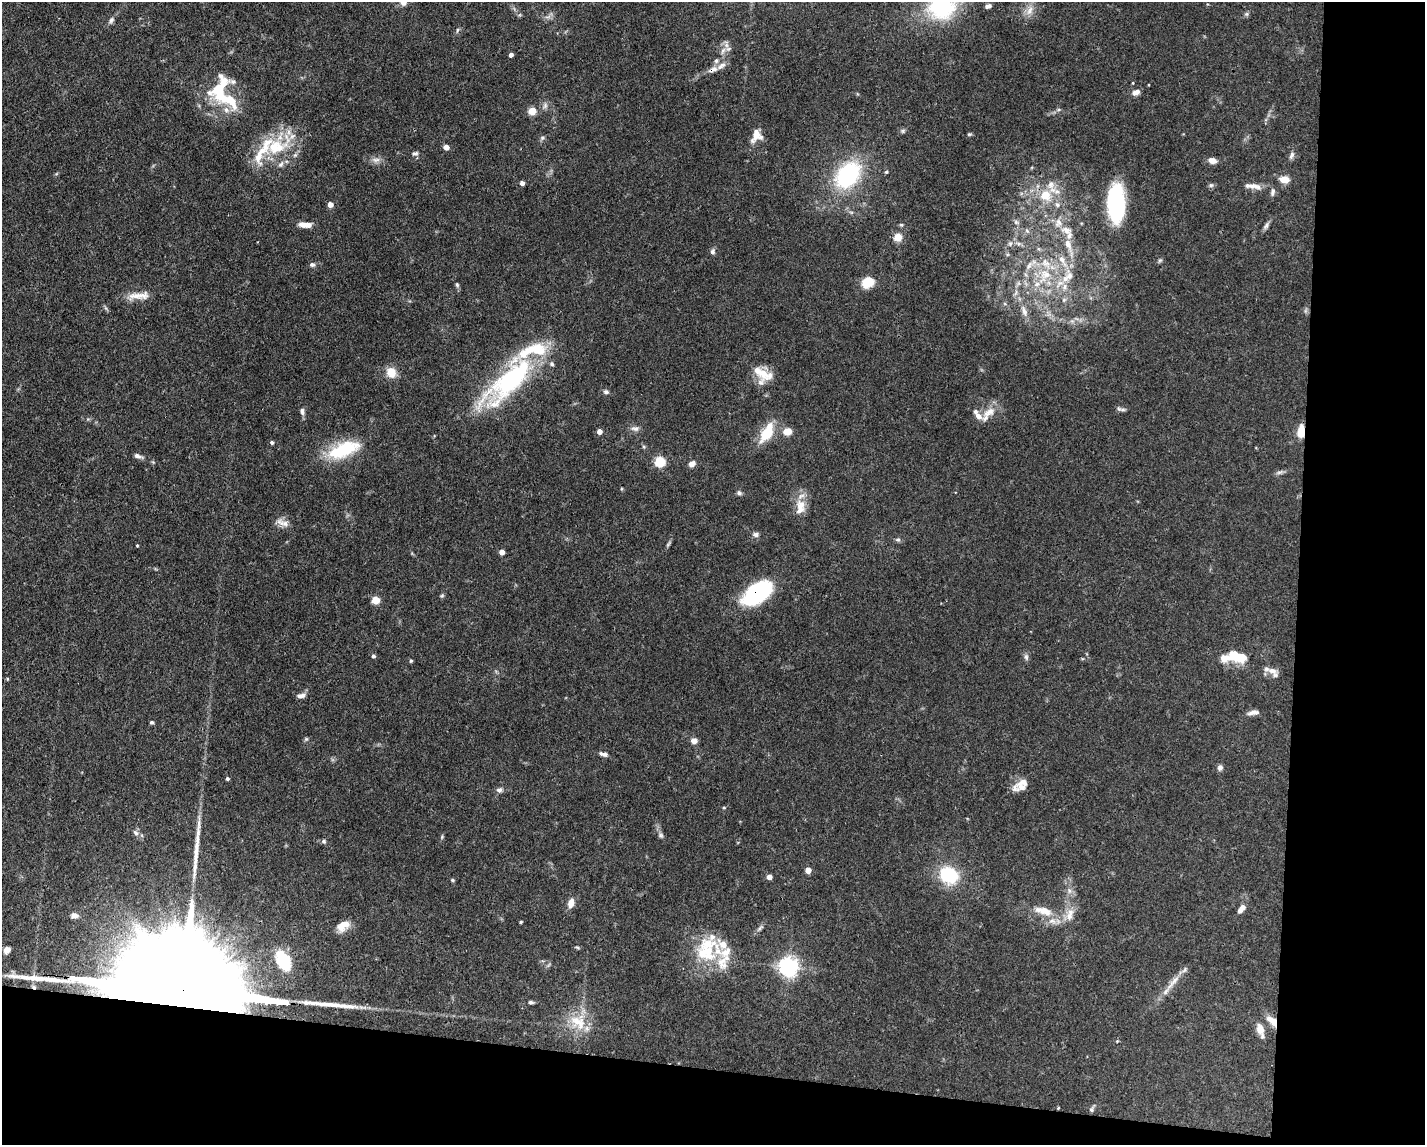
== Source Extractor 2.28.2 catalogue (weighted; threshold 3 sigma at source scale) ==
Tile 12 of 3 x 4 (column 3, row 4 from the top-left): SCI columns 2956-4378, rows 1-1143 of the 4598 x 4572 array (HDU 1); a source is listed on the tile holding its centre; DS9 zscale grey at full resolution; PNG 1427 x 1147 px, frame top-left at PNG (2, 2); no overlay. Shown black and unused: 15% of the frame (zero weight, under 3 of 4 exposures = <1% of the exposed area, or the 3 px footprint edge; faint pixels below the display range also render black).
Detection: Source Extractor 2.28.2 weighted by HDU 2 'WHT'; one run over the whole footprint, this tile lists its part. Background 0.0928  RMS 0.0042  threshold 0.0191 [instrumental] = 3 sigma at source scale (4.5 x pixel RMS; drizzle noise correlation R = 1.50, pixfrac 1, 0.05/0.05 arcsec/px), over >= 5 px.
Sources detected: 167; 3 long thin detections or spike segments (spike, bleed or trail) — not listed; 36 inside a brighter listed object's ellipse — not listed separately; the other 128 listed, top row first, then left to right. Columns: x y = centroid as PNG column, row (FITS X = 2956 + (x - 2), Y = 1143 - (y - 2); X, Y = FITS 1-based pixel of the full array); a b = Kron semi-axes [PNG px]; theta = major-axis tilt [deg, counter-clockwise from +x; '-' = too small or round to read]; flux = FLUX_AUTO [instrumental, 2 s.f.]
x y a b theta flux
988 6 7 4 18 1.5
942 7 33 28 13 39
1030 10 14 8 60 3.3
1246 14 6 6 - 0.75
111 20 9 6 61 1.3
457 30 7 4 81 0.72
723 51 11 6 65 2.3
511 55 4 4 - 1.7
713 69 15 8 25 2.8
1133 83 4 2 - 0.28
219 92 37 17 -85 19
1136 92 9 6 22 2.4
545 105 9 6 64 1.4
532 111 5 5 - 13
903 131 7 5 22 0.82
969 134 6 4 19 0.58
756 135 15 11 64 5.5
542 138 7 6 - 0.97
275 147 48 24 25 25
446 147 4 4 - 3.8
415 153 8 6 13 1.1
1292 155 11 6 67 1.4
376 160 12 6 5 2.1
1212 161 8 5 -10 3.7
886 172 5 4 - 0.57
848 175 27 19 49 46
1284 179 8 6 -8 6.1
522 183 4 4 - 1.9
1211 185 6 6 - 0.88
1254 186 23 7 -14 3.9
1046 195 19 17 -65 12
1116 203 36 16 90 46
330 204 4 4 - 3.5
1016 222 8 6 -16 1.2
305 225 15 6 -3 4.1
901 225 6 5 - 0.59
1266 225 12 5 57 1.3
1027 231 7 4 -45 0.99
898 237 5 5 - 14
1018 243 7 4 -19 1.1
1068 246 27 8 -70 6.8
713 252 8 6 87 1.2
1160 260 7 5 53 0.72
312 265 7 6 - 1.1
1029 265 17 6 48 3
1044 275 29 17 58 18
1070 276 20 12 -73 7
867 282 11 9 26 9.2
457 285 7 5 -74 0.79
137 295 26 9 9 5.6
1064 300 7 5 45 1
1024 311 18 7 -70 3.6
1072 321 6 6 - 1
391 372 11 10 - 6.2
763 373 24 19 -76 8.9
511 379 76 24 44 68
606 392 7 5 -11 0.98
1122 410 9 4 0 1
302 411 10 6 -80 1.5
989 412 21 11 35 6
635 429 11 7 2 1.8
599 431 4 4 - 3.3
787 431 10 9 - 4.1
1301 431 13 6 86 6.7
767 433 21 12 52 12
272 442 5 4 - 0.9
644 447 5 5 - 0.58
343 450 37 15 22 24
138 456 11 5 -20 1.6
660 462 5 5 - 35
692 464 7 6 - 2.3
1279 472 13 4 15 1.2
739 493 7 5 -27 1
800 507 24 13 86 6.5
283 523 20 7 -17 2.8
756 534 8 7 - 1.3
898 540 8 5 -4 0.84
668 544 10 3 58 0.79
137 545 3 3 - 0.39
502 552 4 4 - 4
758 593 33 17 34 40
442 596 6 4 2 0.56
376 600 5 5 - 15
373 656 4 4 - 1
1026 657 9 6 -83 1.2
1242 657 42 9 4 13
411 661 5 4 - 0.65
1272 671 15 8 -19 3.1
301 695 11 6 17 1.9
1253 712 14 6 8 2.2
152 722 4 4 - 0.79
306 739 6 4 44 0.62
694 741 6 6 - 2.8
604 754 10 5 -14 1.7
1220 767 7 6 - 1.4
227 779 4 4 - 0.85
1022 787 23 9 5 3.8
500 790 9 6 13 1.4
724 808 5 3 - 0.39
136 833 9 7 -44 1.5
661 835 7 6 - 0.94
442 837 6 4 48 0.53
324 841 6 5 - 1
808 870 4 4 - 5.6
949 875 20 16 -30 22
769 877 4 4 - 3.1
453 880 5 4 - 0.73
571 903 10 6 74 3.7
1242 908 11 6 52 3.2
1043 911 27 10 -16 7.9
1070 914 21 9 79 5.1
74 915 7 6 - 2.1
521 922 4 3 - 0.48
343 925 16 10 35 5.3
760 928 12 4 45 1.2
7 950 7 6 - 1.8
706 953 37 24 -1 21
283 961 24 15 -64 13
788 966 7 6 - 230
1173 982 35 6 49 5.4
277 1002 7 3 -6 430
531 1002 7 4 -11 0.76
1272 1020 17 8 -43 4.2
578 1022 27 21 -37 13
1260 1030 18 8 -75 3.9
1117 1041 4 3 - 0.39
1058 1108 3 3 - 0.45
1092 1109 8 6 56 1
Overlapping masked pixels (flux is a lower limit): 6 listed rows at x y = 713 69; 1046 195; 1301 431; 758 593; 1272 1020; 1058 1108
Isophote crosses this tile's border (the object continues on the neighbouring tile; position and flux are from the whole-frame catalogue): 1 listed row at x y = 942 7